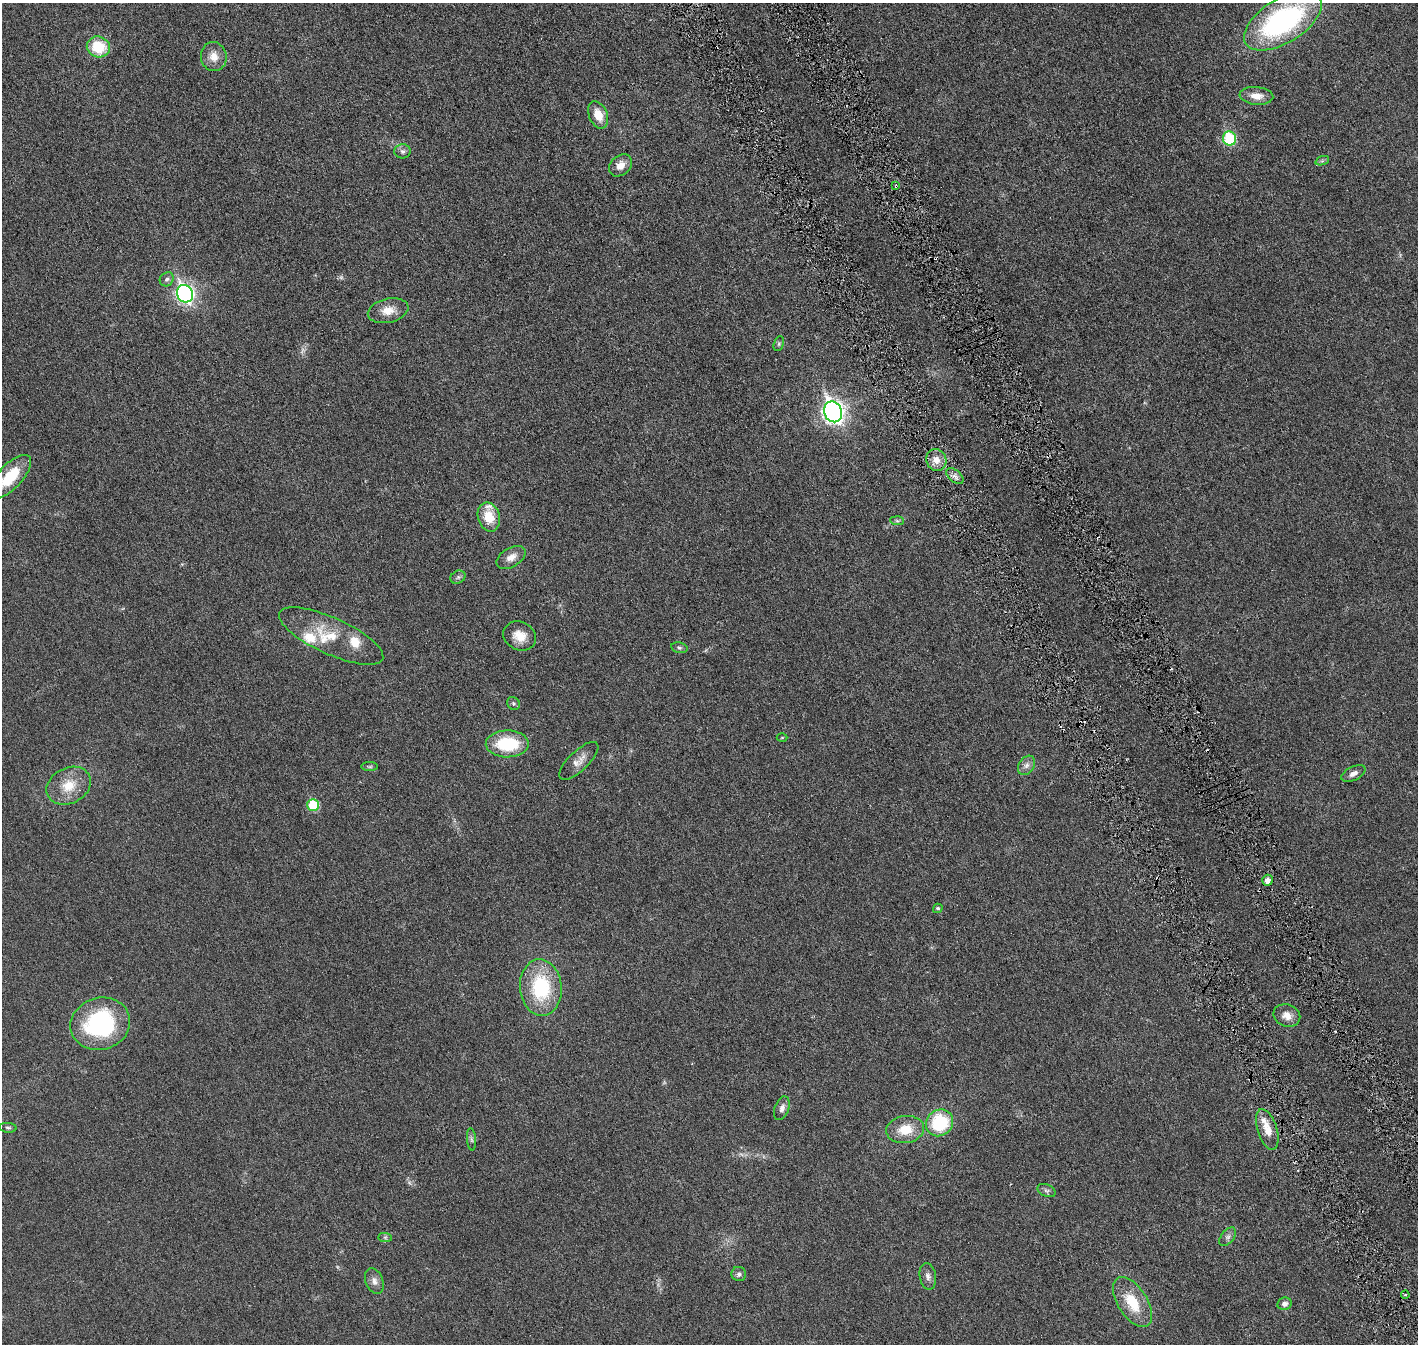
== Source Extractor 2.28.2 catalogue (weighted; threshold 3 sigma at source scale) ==
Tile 6 of 4 x 4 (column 2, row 2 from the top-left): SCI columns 1498-2913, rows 2868-4209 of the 5818 x 5839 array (HDU 1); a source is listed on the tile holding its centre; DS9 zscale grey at full resolution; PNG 1420 x 1346 px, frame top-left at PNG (2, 3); each listed source drawn as its Kron ellipse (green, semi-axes under 4 px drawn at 4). Shown black and unused: <1% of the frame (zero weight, under 3 of 6 exposures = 1% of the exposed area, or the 3 px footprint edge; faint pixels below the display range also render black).
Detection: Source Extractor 2.28.2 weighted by HDU 2 'WHT'; one run over the whole footprint, this tile lists its part. Background 0.0254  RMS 0.0043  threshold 0.0176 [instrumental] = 3 sigma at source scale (4.09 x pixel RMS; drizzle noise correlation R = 1.36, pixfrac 0.8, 0.05/0.05 arcsec/px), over >= 5 px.
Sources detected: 66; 2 too faint to see at this stretch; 5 cosmic-ray / hot-pixel residue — neither listed nor drawn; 5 inside a brighter listed object's ellipse — not listed separately; the other 54 listed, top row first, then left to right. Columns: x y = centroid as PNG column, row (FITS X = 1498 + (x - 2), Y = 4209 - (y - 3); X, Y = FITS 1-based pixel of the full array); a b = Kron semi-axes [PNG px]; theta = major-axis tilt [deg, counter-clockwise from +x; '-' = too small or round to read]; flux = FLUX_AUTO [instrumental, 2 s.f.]
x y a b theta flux
1283 21 43 22 32 72
98 47 12 10 -20 13
214 57 14 12 -80 4
1256 96 17 9 -5 4
598 115 14 9 -67 5.7
1230 138 7 6 - 25
403 151 8 7 - 1.2
1322 161 7 4 18 0.64
620 165 13 9 42 3.5
896 186 4 2 - 0.38
167 279 7 6 - 1
185 294 9 8 - 110
388 311 20 12 12 4.9
779 344 8 5 71 0.7
833 412 11 9 -67 200
936 460 11 10 - 3.6
955 476 10 6 -40 1.6
10 477 28 12 46 13
489 517 15 11 -75 7.4
897 521 7 4 -2 0.63
511 557 16 9 30 3
458 577 8 6 27 0.92
331 636 57 18 -24 15
520 636 17 14 -26 5.4
679 648 8 5 -10 0.8
513 703 7 6 - 0.74
782 738 5 3 - 0.38
507 744 21 13 1 18
579 761 25 10 44 3.5
1027 765 10 7 57 1.7
370 767 8 4 0 0.58
1353 773 13 6 26 2
69 786 23 17 27 8.6
313 805 6 6 - 14
1267 880 5 5 - 1.9
938 908 5 4 - 0.57
541 988 28 21 -85 26
1287 1016 14 11 -21 3.3
100 1024 30 26 17 43
782 1108 12 7 70 1.8
940 1123 14 13 - 22
8 1128 9 5 -5 0.7
1267 1129 21 9 -72 5.2
905 1130 19 13 8 8.3
471 1139 11 4 -85 0.92
1046 1191 9 6 -22 1
385 1237 7 4 -1 0.67
1228 1237 11 6 52 1.4
739 1274 7 7 - 1.1
928 1276 13 8 -81 1.8
374 1281 13 8 -69 2.2
1405 1295 4 3 - 0.48
1132 1302 28 14 -57 12
1285 1304 7 6 - 1.6
Overlapping masked pixels (flux is a lower limit): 1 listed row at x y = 896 186
Isophote crosses this tile's border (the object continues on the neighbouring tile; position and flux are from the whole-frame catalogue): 2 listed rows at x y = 1283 21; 10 477